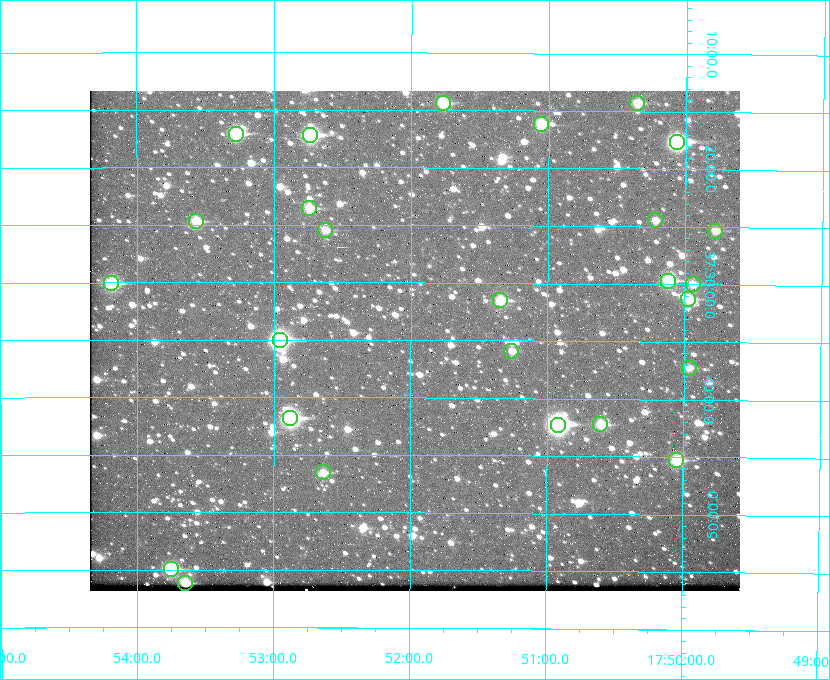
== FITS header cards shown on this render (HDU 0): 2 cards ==
NAXIS1  =                  650 / Width of table row in bytes
NAXIS2  =                  500 / Number of rows in table

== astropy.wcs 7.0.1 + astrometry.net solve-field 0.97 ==
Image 650 x 500 px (HDU 0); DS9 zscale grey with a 90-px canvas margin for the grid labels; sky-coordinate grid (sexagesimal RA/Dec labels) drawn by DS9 from the SOLVED WCS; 26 Tycho-2 reference stars matched to detected sources circled (green)
Header WCS: none
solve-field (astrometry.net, Tycho-2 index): SOLVED blind (the file carries no WCS)
Solved WCS: RA---TAN-SIP/DEC--TAN-SIP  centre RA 17:51:58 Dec +37:35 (267.99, +37.58 deg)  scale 5.21 arcsec/px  FOV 56.5' x 43.5'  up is +180 deg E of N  parity flipped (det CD > 0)
(file carries no celestial WCS; the grid is the blind solution)
Tycho-2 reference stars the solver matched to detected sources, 26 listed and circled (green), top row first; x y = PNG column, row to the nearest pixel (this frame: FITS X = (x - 90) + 1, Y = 500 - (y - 91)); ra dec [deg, ICRS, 3 dp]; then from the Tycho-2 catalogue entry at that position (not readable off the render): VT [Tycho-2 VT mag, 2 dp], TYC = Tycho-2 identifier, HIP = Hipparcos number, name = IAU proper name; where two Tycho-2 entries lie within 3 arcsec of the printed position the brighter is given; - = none
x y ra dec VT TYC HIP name
443 103 267.943 +37.240 10.39 2620-505-1 - -
637 103 267.589 +37.238 11.09 2619-212-1 - -
541 124 267.764 +37.270 10.17 2620-784-1 - -
236 134 268.319 +37.285 9.88 2620-536-1 - -
310 135 268.183 +37.286 8.98 2620-786-1 87506 -
677 142 267.517 +37.293 8.96 2619-379-1 - -
309 208 268.186 +37.393 10.44 2620-175-1 - -
655 220 267.555 +37.408 11.50 2619-358-1 - -
196 221 268.392 +37.412 10.60 2620-800-1 - -
325 230 268.156 +37.424 11.25 2620-712-1 - -
715 231 267.445 +37.422 11.17 2619-451-1 - -
668 281 267.531 +37.495 10.07 2619-274-1 - -
111 283 268.547 +37.501 9.83 3089-1021-1 - -
693 284 267.485 +37.500 11.33 2619-40-1 - -
688 299 267.494 +37.522 10.35 3088-270-1 - -
500 300 267.836 +37.525 9.96 3089-889-1 - -
280 340 268.239 +37.584 8.64 3089-755-1 - -
511 351 267.815 +37.598 11.54 3089-1081-1 - -
689 368 267.491 +37.621 11.40 3088-1284-1 - -
290 418 268.219 +37.697 8.93 3089-671-1 - -
600 424 267.652 +37.703 11.04 3089-693-1 - -
558 425 267.730 +37.705 8.13 3089-1203-1 87349 -
676 460 267.512 +37.755 10.10 3089-2332-1 - -
323 472 268.159 +37.775 11.22 3089-2245-1 - -
171 569 268.439 +37.916 9.61 3089-2268-1 - -
185 583 268.412 +37.936 10.36 3089-2031-1 - -